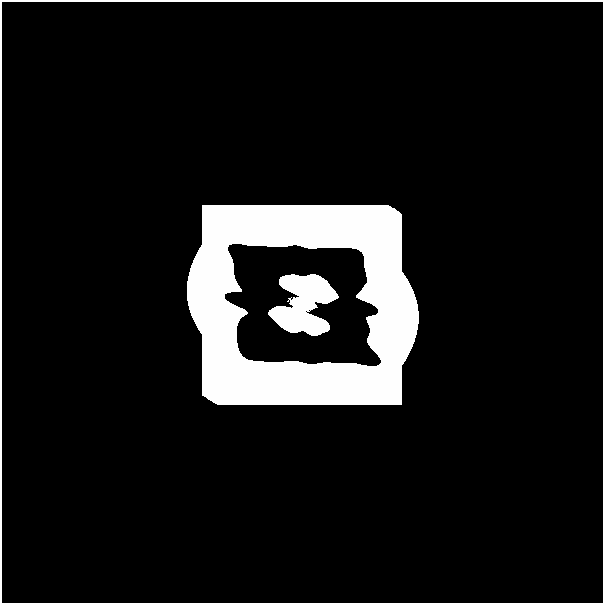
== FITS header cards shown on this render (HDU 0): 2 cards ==
NAXIS1  =                  601
NAXIS2  =                  601

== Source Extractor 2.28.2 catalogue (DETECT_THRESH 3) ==
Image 601 x 601 px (HDU 0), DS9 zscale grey, 1 PNG px = 1 image px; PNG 605 x 605 px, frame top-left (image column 1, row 601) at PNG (2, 2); no overlay
Background 0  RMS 3.9e-38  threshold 1.17e-37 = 3 sigma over >= 5 px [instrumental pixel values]
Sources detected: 6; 5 with non-positive FLUX_AUTO (blend fragments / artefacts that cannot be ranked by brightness) are not listed; the other 1 listed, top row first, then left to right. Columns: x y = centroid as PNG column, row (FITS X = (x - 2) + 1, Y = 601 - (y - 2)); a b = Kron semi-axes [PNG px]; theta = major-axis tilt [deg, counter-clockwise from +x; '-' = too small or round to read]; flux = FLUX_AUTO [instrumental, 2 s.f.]
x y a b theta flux
302 304 18 12 -12 13
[5 non-positive-flux detections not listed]